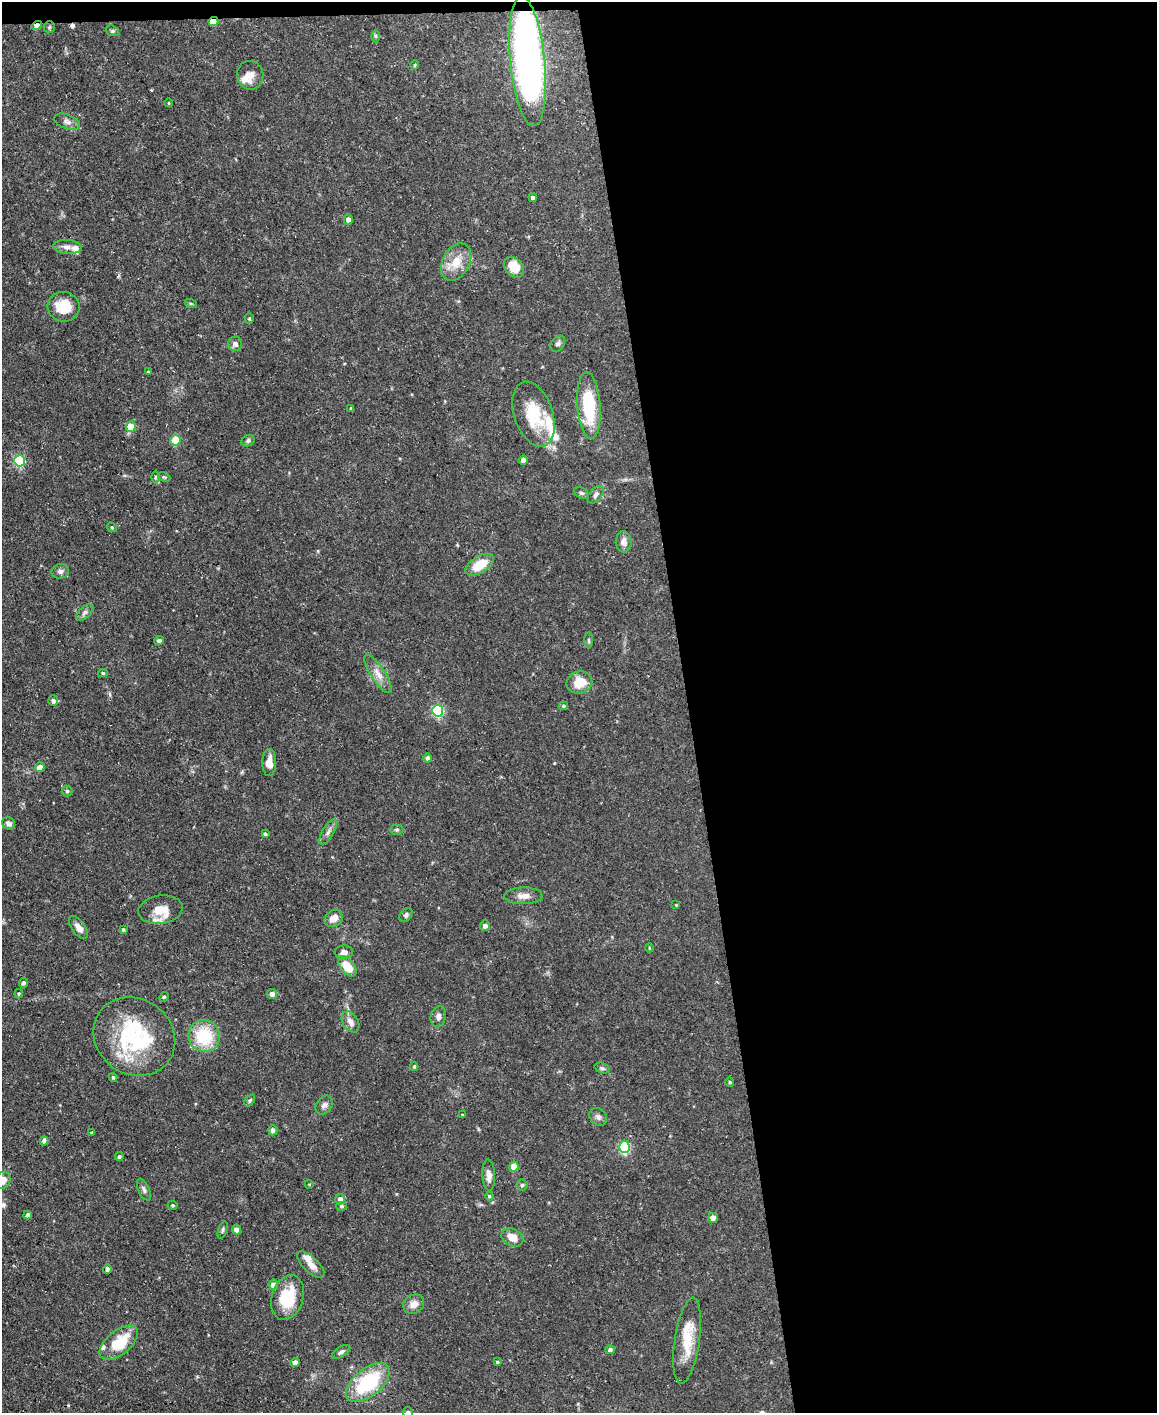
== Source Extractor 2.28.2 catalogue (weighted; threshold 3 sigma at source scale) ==
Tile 4 of 4 x 3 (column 4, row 1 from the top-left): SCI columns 3466-4620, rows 2947-4357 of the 4620 x 4591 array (HDU 1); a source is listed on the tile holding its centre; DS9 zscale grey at full resolution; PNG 1159 x 1415 px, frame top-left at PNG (2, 2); each listed source drawn as its Kron ellipse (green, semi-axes under 4 px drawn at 4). Shown black and unused: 41% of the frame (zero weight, under 3 of 5 exposures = <1% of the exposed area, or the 3 px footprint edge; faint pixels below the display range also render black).
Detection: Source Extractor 2.28.2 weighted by HDU 2 'WHT'; one run over the whole footprint, this tile lists its part. Background 0.0587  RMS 0.004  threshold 0.0182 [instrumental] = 3 sigma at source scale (4.5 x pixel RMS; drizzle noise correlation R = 1.50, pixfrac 1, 0.05/0.05 arcsec/px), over >= 5 px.
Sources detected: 123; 1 inside a brighter object's white glare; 1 cosmic-ray / hot-pixel residue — neither listed nor drawn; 7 inside a brighter listed object's ellipse — not listed separately; the other 114 listed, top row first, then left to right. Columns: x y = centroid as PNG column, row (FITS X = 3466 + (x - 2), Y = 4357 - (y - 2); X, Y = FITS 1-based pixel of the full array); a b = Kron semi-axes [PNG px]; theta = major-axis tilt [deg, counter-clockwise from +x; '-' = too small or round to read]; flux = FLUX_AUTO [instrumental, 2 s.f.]
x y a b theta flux
213 22 5 4 - 7.2
37 26 5 4 - 2.9
49 27 6 5 - 0.65
112 31 7 5 -19 0.68
375 36 6 4 -89 0.51
528 61 65 17 -84 200
415 65 4 4 - 0.4
250 75 14 13 - 3.3
169 103 4 3 - 0.28
67 122 13 7 -20 1.9
533 198 4 4 - 1.4
348 219 5 4 - 2
67 247 14 7 -4 2.2
456 262 20 13 61 7
514 267 12 8 -48 6.7
191 304 6 4 -19 0.45
64 307 16 15 - 10
249 319 5 4 - 0.46
235 344 7 7 - 1.7
558 344 9 6 49 1.1
148 372 3 3 - 0.35
589 406 33 11 -86 24
351 408 3 3 - 0.67
533 414 33 19 -72 18
131 426 5 5 - 8.6
175 440 5 5 - 15
248 441 7 5 30 0.8
523 460 4 4 - 3
20 461 6 5 - 35
155 477 6 4 90 0.49
164 477 6 4 -24 0.51
581 493 8 5 -26 0.73
596 495 10 6 51 1.3
112 527 5 4 - 0.55
624 542 10 8 -87 2.4
480 565 15 8 31 9.1
60 571 9 7 13 1.6
85 613 10 5 42 1.2
159 641 4 4 - 1.3
589 641 8 3 -89 0.57
103 673 5 4 - 0.57
378 674 22 7 -56 3.6
579 682 13 11 18 7.1
53 701 5 5 - 1.2
563 706 4 4 - 0.56
438 711 6 5 - 43
427 758 4 4 - 1.2
269 762 13 7 89 3.2
40 767 5 4 - 4.6
67 791 5 5 - 0.66
9 823 7 6 - 1.6
397 830 6 5 - 0.68
328 832 14 5 58 1.8
265 834 4 3 - 0.69
523 896 19 8 1 3
676 905 3 2 - 0.28
160 910 22 14 8 7
406 915 8 5 46 0.95
334 918 9 8 - 3.5
485 926 5 5 - 1.8
78 928 13 6 -54 2.7
123 930 4 3 - 0.58
649 948 4 3 - 0.31
344 952 9 7 3 1.9
347 966 12 6 -50 9.2
23 983 5 4 - 0.8
19 994 4 3 - 0.5
272 994 5 5 - 1.5
164 997 5 4 - 0.56
438 1017 11 7 76 1.7
350 1022 11 7 -60 2.7
204 1036 16 15 - 19
134 1037 42 37 -35 41
414 1066 4 3 - 0.48
602 1068 8 5 -19 0.83
113 1077 4 3 - 0.56
730 1082 5 4 - 0.53
250 1100 7 4 52 0.62
324 1105 10 7 55 1.7
462 1115 4 3 - 0.31
598 1117 10 7 -43 1.5
273 1130 5 4 - 1.3
92 1133 4 3 - 0.62
44 1141 4 4 - 1.2
624 1147 6 5 - 43
119 1157 4 4 - 0.81
514 1166 5 4 - 9.1
489 1175 15 6 -87 2.3
3 1180 8 7 - 3.8
309 1184 4 3 - 0.28
522 1185 5 5 - 0.62
144 1190 12 5 -65 1.3
489 1196 4 4 - 0.41
340 1199 5 5 - 2.2
173 1205 5 4 - 0.51
341 1206 5 4 - 0.63
28 1215 4 4 - 1.5
713 1218 5 5 - 2.7
223 1230 9 4 72 0.83
236 1230 4 4 - 3.4
512 1237 11 8 -29 4.3
311 1264 17 8 -44 3.1
107 1269 5 4 - 1.1
273 1285 5 5 - 3.9
288 1297 23 16 72 16
414 1304 11 9 28 3.2
687 1341 43 12 81 12
119 1343 23 12 39 14
610 1350 5 4 - 1.1
341 1352 10 5 32 1.2
497 1362 3 3 - 0.45
295 1363 5 4 - 2.4
368 1383 26 13 39 29
408 1412 5 5 - 0.87
Overlapping masked pixels (flux is a lower limit): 3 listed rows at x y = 213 22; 37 26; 528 61
Isophote crosses this tile's border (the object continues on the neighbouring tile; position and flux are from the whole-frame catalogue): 2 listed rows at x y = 3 1180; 408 1412